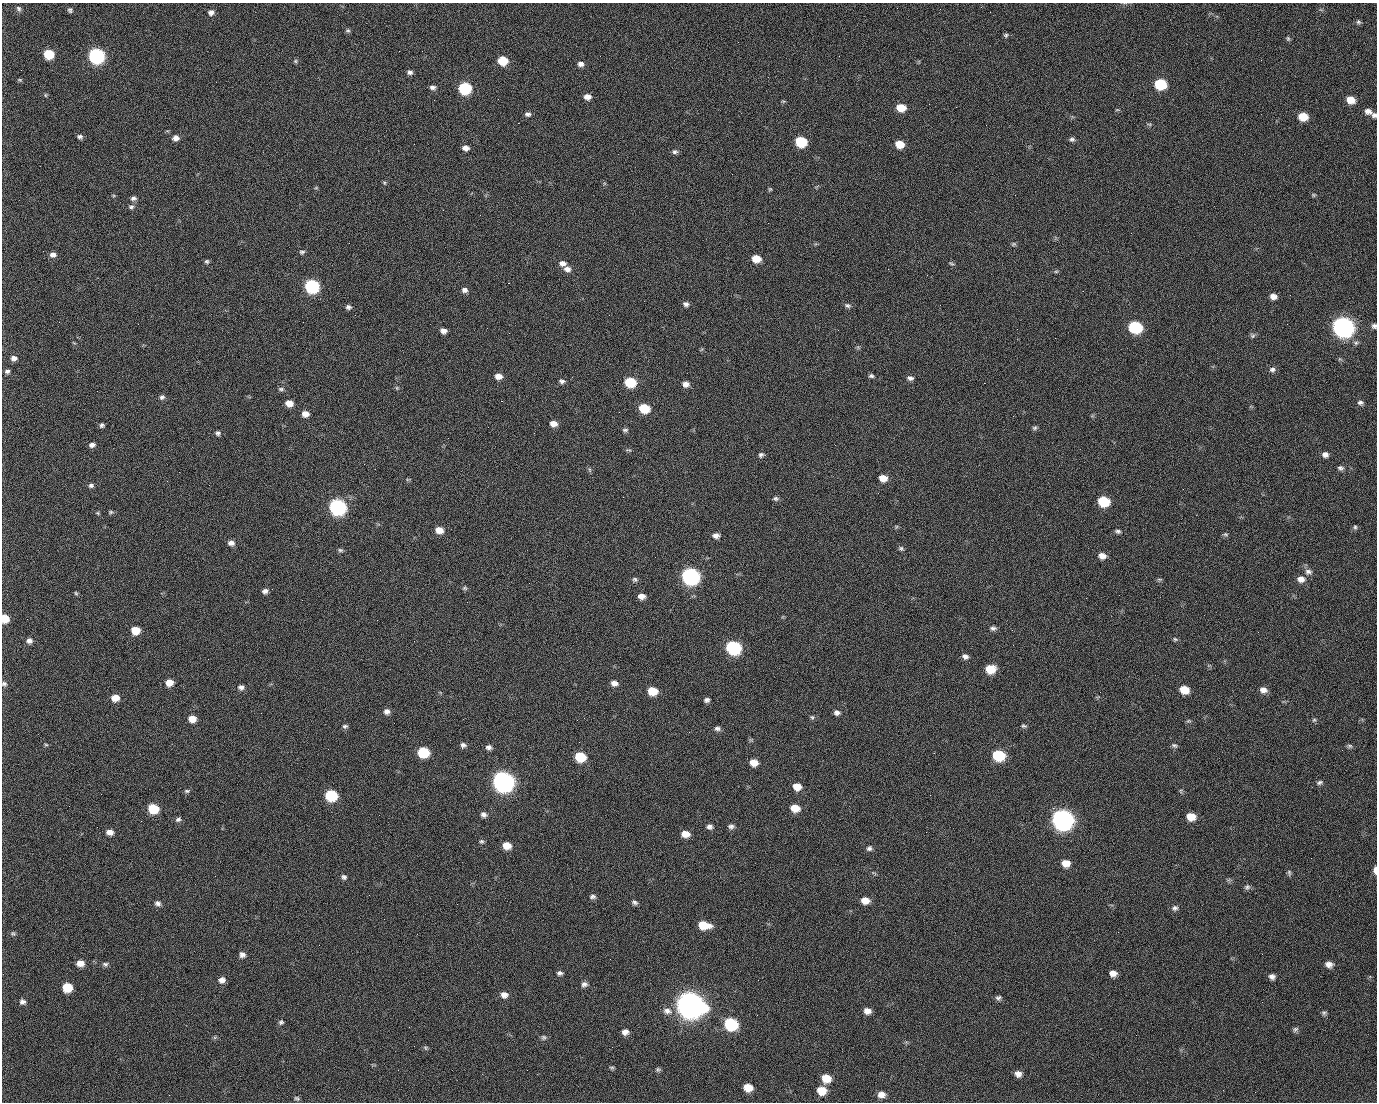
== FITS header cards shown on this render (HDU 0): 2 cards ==
NAXIS1  =                 1375 / length of data axis 1
NAXIS2  =                 1100 / length of data axis 2

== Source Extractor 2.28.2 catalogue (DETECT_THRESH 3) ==
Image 1375 x 1100 px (HDU 0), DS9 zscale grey, 1 PNG px = 1 image px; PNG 1379 x 1104 px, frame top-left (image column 1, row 1100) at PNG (2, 3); no overlay
Background 1470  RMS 30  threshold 88.7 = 3 sigma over >= 5 px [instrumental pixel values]
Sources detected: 248; all 248 listed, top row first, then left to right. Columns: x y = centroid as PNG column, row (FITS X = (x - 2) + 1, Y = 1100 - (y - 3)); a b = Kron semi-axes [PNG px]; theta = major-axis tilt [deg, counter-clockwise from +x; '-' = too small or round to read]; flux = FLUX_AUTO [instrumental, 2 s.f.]
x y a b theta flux
19 9 8 6 -59 4.6e+03
71 11 5 3 - 7.0e+03
211 12 7 6 - 8.0e+03
990 12 2 2 - 1.6e+03
1358 22 7 6 - 3.9e+03
348 30 7 6 - 3.5e+03
1006 35 7 6 - 3.5e+03
1288 38 7 5 -64 3.2e+03
399 51 2 2 - 2.3e+04
49 54 7 6 - 7.4e+04
96 56 8 7 - 5.0e+05
839 56 2 2 - 8.4e+02
1261 60 2 2 - 8.5e+02
295 61 5 5 - 3.1e+03
503 61 7 6 - 5.6e+04
581 64 7 6 - 8.2e+03
410 72 7 6 - 5.8e+03
20 80 6 4 -11 2.6e+03
1160 84 8 7 - 1.1e+05
433 87 7 5 -7 6.4e+03
465 88 8 7 - 1.8e+05
45 95 6 4 -90 2.3e+03
587 97 7 5 -6 1.3e+04
498 99 2 2 - 1.1e+03
434 100 2 2 - 4.3e+03
1351 100 8 7 - 2.6e+04
783 101 6 4 -17 2.2e+03
901 108 8 6 -6 3.5e+04
1117 110 5 3 - 1.8e+03
1368 111 9 7 -18 1.0e+04
528 114 7 5 4 6.0e+03
1374 115 6 6 - 5.8e+03
1303 117 8 7 - 3.6e+04
518 123 2 2 - 2.7e+04
1149 124 6 4 -18 2.8e+03
80 137 6 5 - 5.3e+03
175 138 8 6 14 1.0e+04
1072 139 7 5 -13 5.0e+03
801 142 8 7 - 9.3e+04
899 144 7 6 - 3.1e+04
465 148 7 5 -2 1.0e+04
675 152 7 6 - 5.3e+03
384 183 6 4 -61 2.5e+03
316 188 6 3 19 2.0e+03
770 189 5 4 - 2.4e+03
1015 195 2 2 - 6.8e+03
1313 195 6 5 - 2.6e+03
133 198 7 5 2 5.9e+03
131 207 7 6 - 5.3e+03
1013 244 6 5 - 2.9e+03
302 252 7 5 8 4.0e+03
53 255 8 6 0 9.0e+03
756 259 7 6 - 3.2e+04
207 261 6 5 - 3.7e+03
562 263 9 7 -6 9.3e+03
951 263 7 4 -23 2.8e+03
567 269 9 7 -11 1.1e+04
1056 271 6 4 1 2.7e+03
927 275 2 2 - 8.9e+02
508 283 2 2 - 5.7e+04
312 286 8 7 - 3.1e+05
464 290 7 6 - 7.8e+03
1083 291 2 2 - 3.4e+03
1290 295 2 2 - 1.9e+03
1273 296 7 6 - 1.1e+04
686 304 7 6 - 6.3e+03
848 306 9 6 -17 5.4e+03
348 307 6 5 - 5.4e+03
355 315 2 2 - 9.0e+02
59 322 3 2 - 1.5e+03
1287 324 2 2 - 1.2e+03
1374 326 6 6 - 5.6e+03
1135 327 9 7 -14 1.8e+05
1343 327 10 8 -20 1.4e+06
443 331 6 5 - 9.8e+03
1252 335 7 6 - 4.4e+03
14 358 7 6 - 9.2e+03
1272 369 7 6 - 6.0e+03
7 371 7 5 5 5.2e+03
498 376 7 6 - 1.5e+04
871 376 6 5 - 4.2e+03
910 378 7 5 -12 6.5e+03
562 381 7 5 -14 5.6e+03
630 382 8 7 - 9.3e+04
984 383 2 2 - 2.0e+04
686 384 7 6 - 1.1e+04
397 388 6 4 -46 2.7e+03
281 389 8 5 -9 4.0e+03
97 391 2 2 - 1.1e+03
162 397 7 6 - 5.1e+03
501 401 3 2 - 5.9e+04
289 403 7 6 - 1.9e+04
1360 403 8 6 -2 5.4e+03
644 408 8 6 -15 6.7e+04
619 412 2 2 - 8.8e+02
305 414 7 6 - 1.4e+04
553 424 7 6 - 1.5e+04
102 425 5 5 - 4.5e+03
1035 428 7 6 - 3.9e+03
625 430 8 5 7 4.2e+03
218 433 6 5 - 5.1e+03
534 433 2 2 - 9.6e+02
92 445 6 5 - 7.2e+03
628 450 10 2 -7 2.4e+03
1325 454 7 6 - 8.8e+03
761 455 6 6 - 4.8e+03
1340 468 7 6 - 5.1e+03
590 470 6 4 -71 3.1e+03
883 478 7 6 - 2.1e+04
91 485 7 5 22 4.9e+03
623 497 2 2 - 3.2e+03
776 499 8 5 -3 4.7e+03
1103 501 8 7 - 8.9e+04
337 507 9 8 - 5.5e+05
111 512 7 4 26 3.0e+03
896 527 6 4 71 2.3e+03
1355 527 6 5 - 3.4e+03
439 530 8 6 -11 2.0e+04
1118 531 7 5 -13 4.7e+03
1225 534 7 5 -2 3.5e+03
716 536 7 6 - 9.0e+03
231 543 7 5 -2 9.8e+03
901 548 7 5 -21 3.9e+03
340 550 7 5 -15 3.7e+03
1102 556 8 6 -10 1.4e+04
1308 572 10 7 -3 8.3e+03
690 576 9 8 - 6.7e+05
635 579 7 6 - 4.5e+03
1159 579 8 4 8 2.6e+03
1301 579 9 8 - 1.3e+04
465 588 7 5 -1 3.4e+03
265 591 7 5 16 7.3e+03
76 593 5 4 - 2.6e+03
641 596 8 6 -4 1.2e+04
5 618 6 6 - 3.9e+04
27 619 2 2 - 4.3e+03
377 620 2 2 - 1.1e+04
993 628 8 6 -8 5.7e+03
135 630 7 6 - 3.9e+04
1175 639 6 4 -42 3.0e+03
29 641 7 6 - 8.1e+03
733 648 9 7 -17 3.1e+05
965 656 7 6 - 7.2e+03
990 669 8 7 - 4.6e+04
169 683 7 6 - 2.0e+04
614 683 7 6 - 1.1e+04
4 684 7 7 - 5.0e+03
241 687 8 7 - 7.1e+03
1184 690 8 6 -19 3.6e+04
1263 690 9 7 -11 1.1e+04
652 691 8 7 - 4.3e+04
115 698 8 7 - 2.0e+04
707 700 6 5 - 5.6e+03
387 711 7 6 - 8.5e+03
837 713 7 6 - 7.2e+03
812 717 6 5 - 3.4e+03
192 719 7 6 - 2.1e+04
1314 720 6 6 - 3.3e+03
1188 721 7 4 0 2.8e+03
345 726 7 5 -1 4.6e+03
1024 726 7 5 -9 3.7e+03
717 728 8 5 -1 6.1e+03
46 745 6 4 -2 2.3e+03
463 745 7 6 - 6.5e+03
1174 745 8 6 -29 4.5e+03
1350 746 7 6 - 3.9e+03
489 747 6 5 - 6.9e+03
423 752 8 7 - 9.5e+04
934 753 3 2 - 2.2e+03
998 755 8 7 - 1.2e+05
580 757 8 7 - 7.1e+04
754 762 8 6 -17 2.1e+04
503 781 9 8 - 1.5e+06
1319 782 8 5 26 4.7e+03
797 787 8 7 - 2.3e+04
187 791 7 5 0 3.5e+03
1181 791 6 4 -72 2.6e+03
101 794 2 2 - 2.5e+03
930 795 2 2 - 8.1e+03
331 796 8 7 - 1.3e+05
795 808 8 7 - 2.9e+04
1053 808 2 2 - 1.7e+04
153 809 8 7 - 7.1e+04
484 814 7 6 - 7.5e+03
1191 817 8 7 - 3.0e+04
178 819 8 6 31 5.3e+03
1062 820 10 9 - 1.5e+06
731 826 8 6 6 5.9e+03
709 827 7 6 - 6.6e+03
110 832 7 6 - 1.2e+04
926 832 2 2 - 2.2e+03
685 834 8 6 -10 1.9e+04
481 841 6 6 - 3.8e+03
507 846 7 6 - 2.6e+04
869 848 7 6 - 5.3e+03
1311 858 2 2 - 1.1e+03
1066 863 8 7 - 2.2e+04
1375 870 7 3 -90 1.3e+04
1289 873 9 5 -83 3.9e+03
344 877 7 6 - 5.1e+03
1247 887 8 6 38 4.9e+03
593 897 8 6 -4 5.4e+03
865 901 9 7 -1 1.9e+04
634 902 7 5 -27 5.3e+03
158 903 8 6 -11 6.4e+03
457 904 3 2 - 1.6e+03
1175 908 8 7 - 6.3e+03
229 921 2 2 - 8.5e+02
704 925 11 7 -8 4.3e+04
1118 932 2 2 - 2.5e+03
13 934 7 5 -25 3.7e+03
242 955 7 7 - 8.2e+03
610 959 2 2 - 2.5e+03
80 963 7 6 - 1.7e+04
105 964 8 6 -16 4.7e+03
1329 964 9 7 -18 1.1e+04
560 973 7 5 2 5.4e+03
1113 973 7 6 - 1.2e+04
1272 977 8 7 - 7.9e+03
222 980 7 6 - 9.8e+03
758 980 3 2 - 2.0e+03
584 984 7 6 - 6.9e+03
67 987 7 7 - 5.8e+04
504 995 9 7 -10 1.2e+04
998 998 7 6 - 5.1e+03
22 1002 8 7 - 6.5e+03
690 1005 12 10 -19 3.2e+06
667 1011 13 9 -13 1.4e+04
867 1011 7 6 - 1.3e+04
1324 1013 7 5 1 4.0e+03
757 1015 2 2 - 1.5e+03
281 1022 7 6 - 4.3e+03
731 1024 9 8 - 1.8e+05
409 1027 2 2 - 8.3e+02
1295 1029 8 6 44 4.5e+03
625 1032 7 7 - 1.0e+04
1136 1035 2 2 - 7.8e+02
544 1037 7 7 - 4.6e+03
425 1048 6 4 -60 3.1e+03
612 1068 7 4 -6 3.0e+03
658 1069 6 6 - 3.8e+03
1018 1074 7 6 - 1.1e+04
826 1078 8 7 - 3.6e+04
748 1087 7 6 - 2.8e+04
821 1091 8 7 - 3.5e+04
881 1094 8 6 -1 1.4e+04
169 1095 2 2 - 5.4e+03
297 1098 7 5 -27 3.9e+03
At the frame edge (FLAGS 8, measured only in part): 5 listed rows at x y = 1374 115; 1374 326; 5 618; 4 684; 1375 870